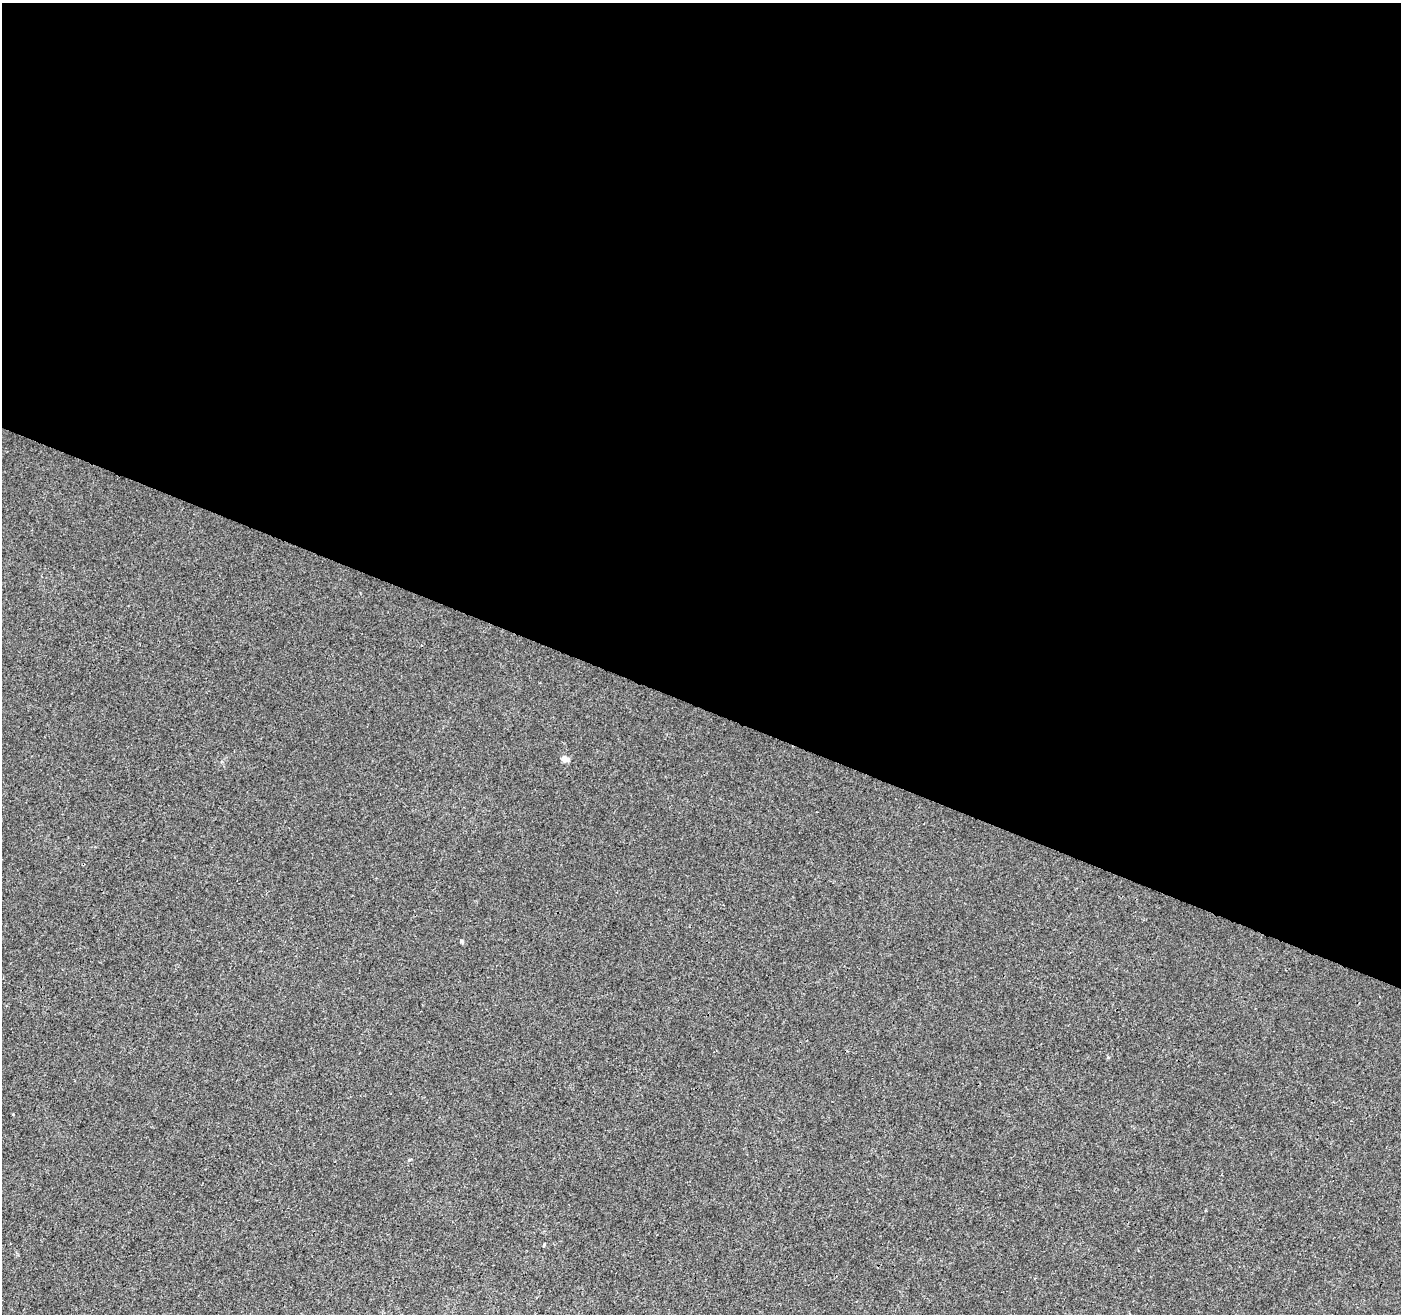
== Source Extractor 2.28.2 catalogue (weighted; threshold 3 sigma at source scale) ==
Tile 3 of 4 x 4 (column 3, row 1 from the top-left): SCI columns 2808-4206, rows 4209-5520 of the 5605 x 5730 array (HDU 1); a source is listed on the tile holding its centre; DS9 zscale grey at full resolution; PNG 1403 x 1316 px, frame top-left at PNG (2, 3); no overlay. Shown black and unused: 54% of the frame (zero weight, under 3 of 4 exposures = <1% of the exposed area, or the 3 px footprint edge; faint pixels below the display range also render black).
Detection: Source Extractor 2.28.2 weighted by HDU 2 'WHT'; one run over the whole footprint, this tile lists its part. Background 6.74e-04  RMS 0.0028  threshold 0.0126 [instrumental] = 3 sigma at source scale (4.5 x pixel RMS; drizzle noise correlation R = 1.50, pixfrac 1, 0.0396/0.0396 arcsec/px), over >= 5 px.
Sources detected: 3; all 3 listed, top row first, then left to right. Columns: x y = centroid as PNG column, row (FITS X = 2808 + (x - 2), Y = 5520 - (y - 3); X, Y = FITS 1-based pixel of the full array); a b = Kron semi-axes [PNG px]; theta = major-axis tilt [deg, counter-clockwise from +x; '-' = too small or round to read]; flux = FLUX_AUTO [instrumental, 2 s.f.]
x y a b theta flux
565 759 11 7 -25 1.2
462 941 6 4 -88 0.31
544 1245 5 3 - 0.27